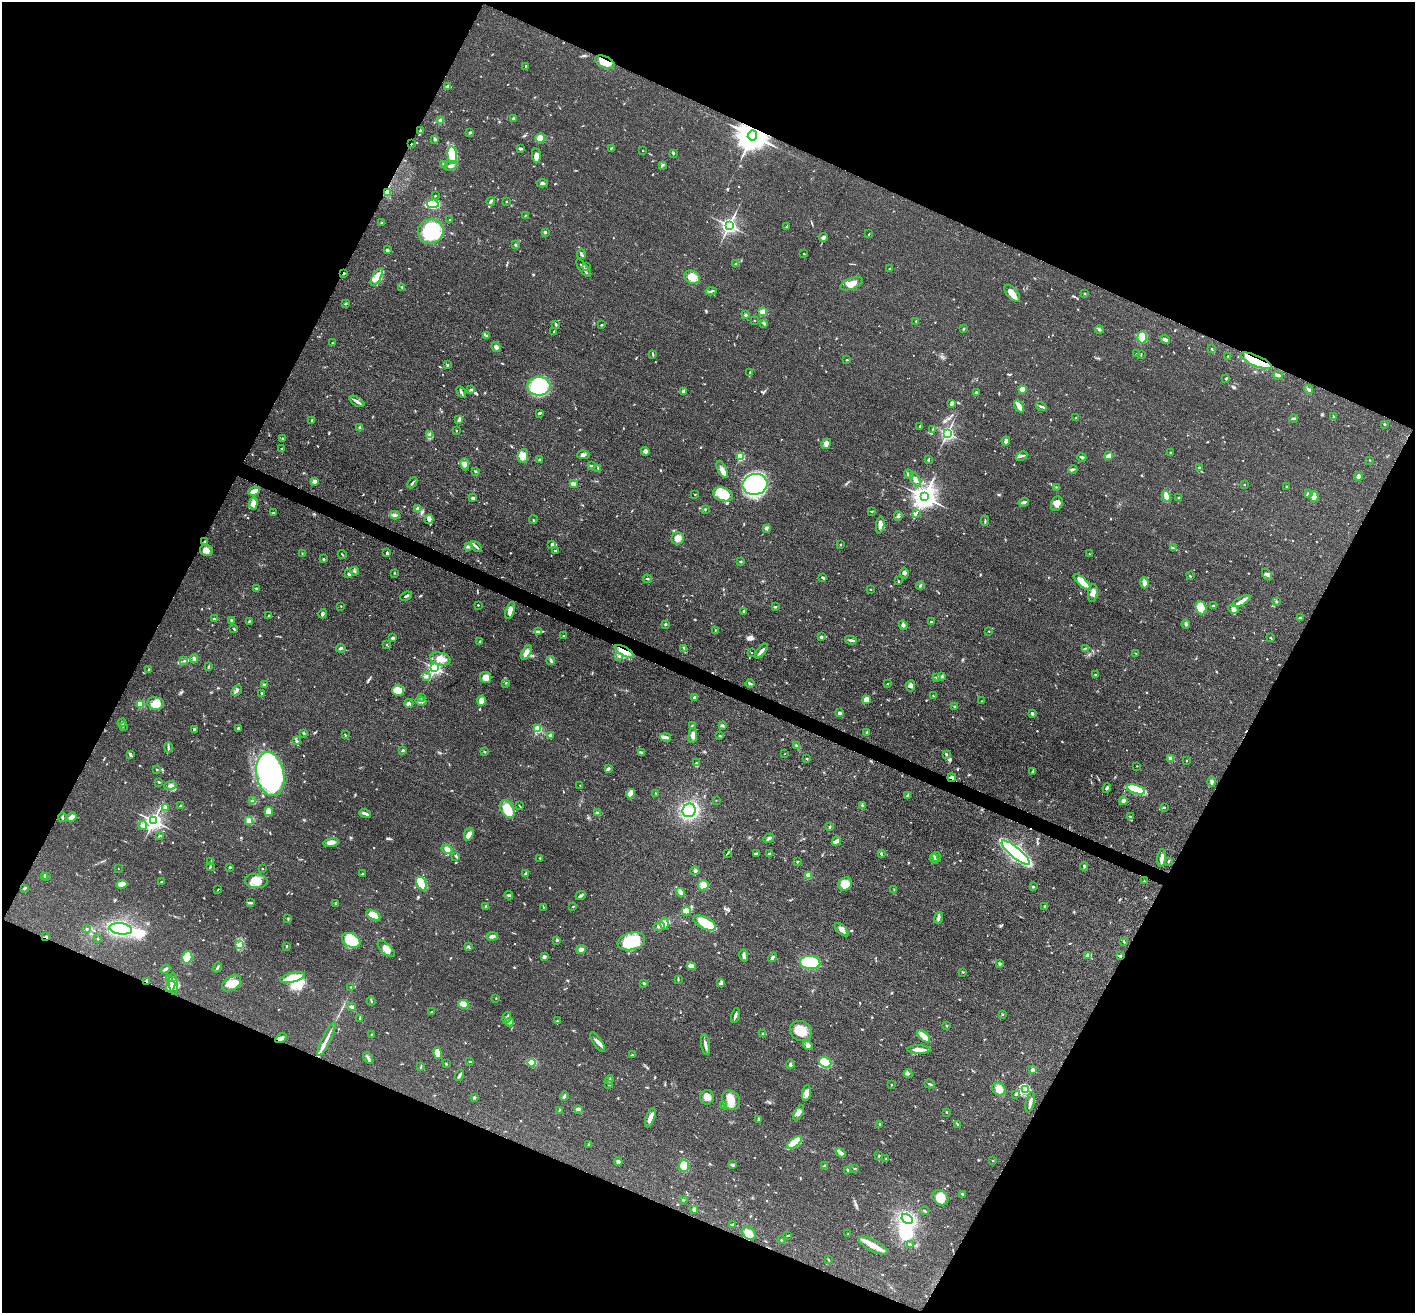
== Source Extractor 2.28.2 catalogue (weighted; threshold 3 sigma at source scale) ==
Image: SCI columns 2-5651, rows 279-5522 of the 5653 x 5665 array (HDU 1 of 3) = the unmasked area's bounding box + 8 px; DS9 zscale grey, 4 x 4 block average (1 PNG px = mean of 4 x 4 image px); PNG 1417 x 1315 px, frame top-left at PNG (2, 2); each listed source drawn as its Kron ellipse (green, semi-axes under 4 px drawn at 4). Shown black and unused: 45% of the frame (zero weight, under 3 of 4 exposures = <1% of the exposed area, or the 3 px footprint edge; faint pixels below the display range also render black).
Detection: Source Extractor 2.28.2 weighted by HDU 2 'WHT'. Background 0.0503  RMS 0.0048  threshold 0.0214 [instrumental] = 3 sigma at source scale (4.5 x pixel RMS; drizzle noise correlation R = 1.50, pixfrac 1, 0.05/0.05 arcsec/px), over >= 5 px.
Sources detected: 893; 3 inside a brighter object's white glare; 5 cosmic-ray / hot-pixel residue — neither listed nor drawn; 18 coinciding with a brighter row at this scale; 39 inside a brighter listed object's ellipse — not listed separately; of the other 828, all 500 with FLUX_AUTO >= 1.64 (the completeness limit of this list) listed and drawn (328 fainter detections not listed), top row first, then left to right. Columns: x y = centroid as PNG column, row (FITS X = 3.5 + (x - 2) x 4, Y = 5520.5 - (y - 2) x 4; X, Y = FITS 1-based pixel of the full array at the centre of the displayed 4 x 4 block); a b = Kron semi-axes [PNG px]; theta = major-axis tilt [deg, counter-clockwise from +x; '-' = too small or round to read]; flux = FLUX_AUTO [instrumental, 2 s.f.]
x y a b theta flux
605 62 10 5 -23 54
526 66 3 2 - 2.4
447 87 3 2 - 7.7
513 119 2 2 - 16
441 121 2 2 - 75
420 131 3 2 - 5.2
470 132 3 2 - 3.5
752 135 5 4 - 8200
540 138 5 4 - 30
435 139 3 3 - 4
411 144 2 2 - 2.2
611 148 3 2 - 2.6
520 149 3 2 - 5.7
643 150 2 2 - 1.9
673 153 2 2 - 5
452 155 9 4 -83 78
536 155 7 4 -84 14
444 164 2 2 - 1.8
662 165 3 2 - 3.7
451 166 7 3 16 8.9
542 183 6 2 -4 4.6
387 192 4 3 - 6.4
435 196 2 2 - 2.6
491 201 4 2 - 7.3
506 201 2 2 - 1.8
433 204 6 4 1 130
525 216 2 2 - 2.3
450 220 3 2 - 2.6
381 222 2 2 - 2.2
729 225 3 3 - 1100
787 226 4 2 - 1.7
431 231 13 12 - 200
545 233 3 2 - 2.8
869 234 3 2 - 1.7
824 237 4 3 - 9.5
516 245 2 2 - 4.3
387 250 2 2 - 8.4
581 254 5 2 - 4.5
804 254 2 2 - 1.7
736 264 2 2 - 2.3
587 267 3 2 - 2.2
584 268 10 2 -52 11
890 269 3 2 - 2.1
344 273 2 2 - 2.3
377 277 9 4 61 19
692 277 8 6 -23 39
851 284 12 5 21 34
402 287 3 2 - 2.4
711 291 5 2 - 4.8
1012 293 10 5 -48 22
1085 293 2 2 - 2.3
345 303 3 2 - 2.2
763 312 3 3 - 25
746 315 3 2 - 3.5
754 320 2 2 - 2.8
916 321 2 2 - 2.6
764 323 2 2 - 2.4
556 324 3 2 - 2.7
601 325 3 2 - 2.5
964 329 3 2 - 2.6
1099 330 4 2 - 4.1
554 331 2 2 - 4.2
486 335 4 2 - 3.8
1142 337 6 4 85 43
1165 340 5 4 - 6
332 343 2 2 - 2
496 347 5 4 - 7.6
1212 349 3 2 - 2.1
653 354 4 2 - 2.4
1136 354 2 2 - 1.9
1141 354 3 2 - 1.6
1228 356 3 2 - 2
846 360 2 2 - 1.7
1256 361 17 5 -24 160
448 365 2 2 - 3.2
750 372 3 2 - 2.2
1278 375 5 3 - 7.3
1226 379 3 2 - 2.4
539 386 11 9 0 220
471 389 3 2 - 3
1022 389 2 2 - 63
1309 389 4 2 - 4.1
683 391 3 3 - 11
461 392 6 2 -60 5.5
976 392 4 2 - 2.1
357 401 8 2 -32 13
951 403 4 2 - 8.4
1019 406 7 4 -57 20
1041 407 5 2 - 4
539 413 3 2 - 5.7
1334 416 4 2 - 2
1076 417 3 2 - 1.7
1294 418 4 2 - 4.9
458 420 4 2 - 6.7
312 421 3 2 - 2.9
1385 424 2 2 - 2.7
920 426 3 2 - 4.1
360 428 3 2 - 5.7
456 430 2 2 - 3.3
932 430 3 2 - 2.3
947 433 2 2 - 710
429 434 2 2 - 3
282 438 2 2 - 2.8
1006 441 4 2 - 14
826 444 5 4 - 12
281 449 2 2 - 1.7
645 451 4 3 - 7.2
1170 453 3 2 - 2.7
583 455 6 2 0 5.9
523 456 7 5 82 23
1022 456 6 2 25 6
1109 456 4 3 - 24
741 457 2 2 - 180
1082 457 4 2 - 5.4
539 460 2 2 - 13
928 460 3 2 - 2.8
1370 460 2 2 - 1.9
465 464 6 3 -80 9
591 465 3 2 - 2.5
1199 468 3 2 - 2.7
598 469 3 2 - 2.2
722 469 9 4 -65 17
1073 469 4 3 - 4.4
475 471 3 2 - 2.9
909 474 5 2 - 7.1
1358 477 4 3 - 12
915 479 8 3 -59 12
314 481 2 2 - 36
412 483 6 2 48 4.3
573 484 4 2 - 4.9
755 484 12 10 11 470
1244 484 2 2 - 3.4
1057 487 2 2 - 1.6
1287 487 3 2 - 2.6
254 491 6 3 22 18
695 494 2 2 - 2.3
723 494 10 6 -18 52
1308 494 3 2 - 12
1166 496 6 4 -62 15
1314 496 5 4 - 25
924 497 4 3 - 3300
1178 497 2 2 - 1.6
472 498 4 3 - 4.7
1024 502 5 3 - 7.4
253 503 6 3 86 16
1057 504 7 5 65 16
418 509 2 2 - 44
705 509 2 2 - 2.7
872 511 3 2 - 2.7
273 512 3 2 - 2.8
916 513 3 2 - 1.9
395 515 5 2 - 5.5
898 516 5 2 - 4.1
429 519 5 4 - 7.3
533 520 4 2 - 2.3
985 521 5 2 - 3.2
880 525 8 3 81 14
766 528 4 3 - 6.1
678 538 6 6 - 21
205 542 4 3 - 7
552 544 2 2 - 9.3
840 545 3 2 - 2
468 546 3 2 - 3.3
476 547 6 2 -46 6.6
1173 548 2 2 - 2.3
206 550 6 5 - 16
555 551 3 2 - 4
302 553 2 2 - 1.7
387 553 3 2 - 4.5
1090 554 2 2 - 2.1
342 555 5 2 - 2.1
323 559 3 2 - 4
740 561 4 2 - 2.2
354 571 4 2 - 2.9
394 573 3 2 - 1.7
904 573 5 4 - 7.2
349 574 4 2 - 4.1
1267 574 6 3 -56 6.5
1190 576 3 2 - 2.7
823 578 3 2 - 4.4
647 579 4 2 - 3.6
898 581 3 2 - 2.5
1082 582 11 4 -42 50
1144 583 5 3 - 16
920 586 4 2 - 3.6
257 589 4 2 - 3.2
870 589 2 2 - 5.4
1093 593 9 4 82 14
406 596 6 2 21 4.2
1241 601 10 3 26 14
1277 602 3 2 - 2.1
478 605 2 2 - 2.6
1213 605 3 2 - 2.6
341 606 2 2 - 1.7
775 607 2 2 - 3.7
1201 608 6 5 - 82
1234 609 5 4 - 9.6
510 610 9 4 71 20
744 611 3 2 - 2.8
323 614 4 3 - 4.9
268 615 2 2 - 2.6
1300 617 2 2 - 5.6
214 619 3 2 - 2.9
232 620 3 2 - 2.7
249 622 3 2 - 2.6
931 622 2 2 - 4.1
665 624 3 2 - 2.6
1186 624 4 2 - 6.6
903 625 5 3 - 5.9
234 629 3 2 - 2.4
715 630 2 2 - 2
539 631 4 2 - 4
989 631 2 2 - 3.5
563 636 2 2 - 2.1
821 637 2 2 - 16
1270 637 2 2 - 2.7
393 638 4 2 - 3.7
851 640 6 2 -9 5.7
480 642 3 2 - 3
387 644 2 2 - 1.7
341 648 5 2 - 3.7
684 648 3 2 - 3.4
1085 648 4 2 - 2.6
624 651 10 4 -29 29
761 651 9 2 51 13
751 652 2 2 - 3.2
526 653 8 4 59 22
1136 654 3 2 - 2.2
619 656 3 2 - 2.6
194 659 4 2 - 5.4
440 659 10 6 -12 34
551 660 4 2 - 5.2
184 661 3 2 - 2.7
208 667 3 2 - 2.4
435 668 2 2 - 810
149 669 2 2 - 1.8
1095 674 3 2 - 2
426 676 3 3 - 4.8
942 676 3 2 - 3.1
937 677 3 2 - 4.8
486 678 6 5 - 20
505 683 3 2 - 1.6
750 684 4 2 - 4
887 684 2 2 - 2.3
264 685 3 2 - 3.3
911 686 5 3 - 10
236 690 6 3 50 6
398 690 6 5 - 54
261 693 4 2 - 3.3
933 696 2 2 - 2.1
422 697 2 2 - 2
695 698 3 2 - 11
866 700 4 2 - 31
421 701 5 3 - 6.7
481 701 5 4 - 27
982 701 2 2 - 2
156 703 8 6 -8 33
409 703 4 4 - 6
140 704 2 2 - 140
954 706 3 2 - 2
839 713 2 2 - 11
1032 713 4 3 - 3.8
122 723 4 2 - 3
722 725 3 2 - 5.2
123 726 2 2 - 2
692 726 4 2 - 3
238 728 2 2 - 15
194 729 4 3 - 4.5
538 729 2 2 - 190
304 733 2 2 - 4.2
866 733 3 2 - 5.6
345 735 2 2 - 1.7
693 735 8 4 86 16
550 736 3 3 - 7.3
719 736 3 2 - 2
666 737 5 2 - 14
296 741 4 2 - 3.4
797 746 3 2 - 2.2
168 747 5 2 - 4.5
403 750 2 2 - 5.5
484 752 3 2 - 2.3
641 752 4 2 - 3.9
784 754 2 2 - 1.7
946 754 2 2 - 4.7
130 755 4 2 - 6.8
1171 758 2 2 - 47
807 759 2 2 - 2.7
1187 760 2 2 - 1.8
697 763 3 3 - 3.8
1137 766 2 2 - 1.9
608 768 4 2 - 4.7
157 770 2 2 - 2
1032 772 3 2 - 4.5
270 774 22 14 -80 630
952 778 4 3 - 8.2
159 782 3 2 - 2.2
1212 782 5 3 - 7.4
170 785 6 3 11 7.1
580 785 2 2 - 2.2
1107 788 5 3 - 5.2
1136 789 9 3 -18 190
656 793 2 2 - 2.4
631 794 5 4 - 22
908 795 4 2 - 3.5
716 800 2 2 - 2.6
253 801 4 2 - 4.7
1123 801 4 3 - 9.2
180 805 3 2 - 2.1
862 805 2 2 - 1.9
520 806 2 2 - 1.9
165 807 3 3 - 7.8
1164 807 3 2 - 2.3
507 809 9 6 -58 81
689 810 7 6 - 450
269 812 4 3 - 47
597 813 4 3 - 4.9
365 814 6 2 -17 11
62 817 5 2 - 4.7
72 817 5 3 - 20
1131 817 2 2 - 3
153 821 3 3 - 1400
249 821 4 4 - 12
142 825 4 3 - 12
829 827 3 2 - 2.5
469 834 6 4 71 15
160 836 3 2 - 3.7
769 838 5 3 - 5.2
836 841 5 3 - 7.4
331 842 8 4 14 15
447 849 5 4 - 10
727 853 3 2 - 1.9
1016 853 17 5 -39 1000
756 854 3 2 - 2.6
769 854 3 2 - 5.1
881 854 3 2 - 2.9
455 856 3 2 - 3.2
937 857 5 3 - 5.2
540 858 2 2 - 1.7
1162 858 9 3 84 15
934 859 4 2 - 4.2
1168 861 3 2 - 3
211 862 3 2 - 1.8
797 862 3 2 - 2.6
1084 866 4 3 - 4.9
210 867 3 2 - 4
230 867 2 2 - 4.1
262 868 2 2 - 2.4
118 869 2 2 - 1.9
695 871 4 3 - 6.4
363 874 3 2 - 2.4
526 874 4 2 - 9.7
809 875 2 2 - 110
45 876 3 2 - 3.3
47 876 2 2 - 1.7
256 881 11 7 -5 36
1145 881 3 2 - 1.7
161 882 2 2 - 2.8
422 883 7 4 -63 130
122 884 6 4 8 27
845 884 7 6 - 35
703 885 5 5 - 23
1033 887 2 2 - 8.5
25 888 3 2 - 4.2
218 889 2 2 - 2.1
894 890 3 2 - 2.1
680 892 4 3 - 15
509 895 4 2 - 3.9
581 896 5 3 - 5.3
251 902 2 2 - 1.8
335 904 3 2 - 1.9
486 906 2 2 - 7.5
1045 906 2 2 - 4.4
543 907 3 2 - 2.7
573 907 2 2 - 1.7
686 911 4 3 - 37
373 915 7 3 -30 56
288 918 2 2 - 1.8
938 918 6 3 72 9.7
664 923 6 4 -84 21
705 923 12 6 -27 86
659 926 6 3 16 8.3
87 929 2 2 - 11
121 929 11 5 -8 390
842 930 8 4 -45 15
492 936 5 3 - 8.1
46 937 3 2 - 4.3
98 939 2 2 - 5.8
351 940 10 6 -26 91
557 940 2 2 - 3.9
631 941 14 8 13 140
1124 942 3 2 - 1.8
240 944 4 3 - 7.7
287 946 2 2 - 2.5
469 946 3 2 - 2.8
386 949 11 5 -43 21
581 949 5 4 - 9.3
744 956 6 2 -80 11
1088 956 3 3 - 17
1120 956 2 2 - 3.7
187 957 6 5 - 80
544 957 3 2 - 7.5
772 957 5 3 - 6.5
810 962 10 6 -4 180
1000 964 3 3 - 5.3
691 966 4 2 - 23
217 967 5 2 - 4
165 969 5 2 - 6.1
962 972 2 2 - 3.2
293 977 12 4 14 70
170 979 2 2 - 2.1
678 979 3 2 - 2
147 981 3 2 - 5.8
232 983 10 6 34 44
644 983 3 2 - 3.8
721 983 4 2 - 3.5
173 984 11 3 -85 19
170 986 6 3 51 9.1
351 987 3 2 - 1.9
496 998 2 2 - 1.8
371 1001 4 2 - 3.1
464 1004 5 4 - 24
352 1007 4 2 - 9.7
432 1012 2 2 - 4.9
735 1015 7 2 77 7.4
1002 1015 2 2 - 2.8
360 1018 4 2 - 2.9
507 1018 6 3 70 6.1
557 1021 3 2 - 2.4
510 1022 4 3 - 13
947 1026 2 2 - 2.8
801 1031 11 10 - 48
763 1033 3 2 - 2.7
372 1035 3 2 - 4.9
924 1036 8 3 -42 32
281 1038 6 3 35 8.8
327 1039 19 2 64 20
598 1042 11 3 -55 14
705 1044 11 3 -80 11
808 1046 5 3 - 6.5
919 1050 12 2 -1 22
438 1053 6 4 -80 34
633 1055 3 2 - 4.3
368 1058 7 2 -58 5.4
470 1062 4 2 - 2.8
532 1062 4 3 - 34
825 1062 6 5 - 77
446 1064 3 2 - 2
790 1064 4 3 - 4.7
421 1066 3 2 - 2.2
1032 1070 3 3 - 7.4
908 1074 5 3 - 4.4
459 1075 6 2 60 5.7
609 1080 4 2 - 4.1
930 1084 5 2 - 4.9
609 1085 3 2 - 1.7
891 1085 2 2 - 2
999 1089 7 6 - 26
1025 1089 3 3 - 4.8
806 1093 8 4 81 22
1016 1094 3 2 - 4.1
564 1096 4 2 - 4.6
707 1097 7 7 - 16
474 1098 2 2 - 5.5
731 1100 10 8 -57 37
1030 1102 10 2 78 13
724 1105 3 3 - 4.6
578 1109 3 2 - 6.1
559 1110 3 2 - 2
946 1112 2 2 - 1.9
799 1113 8 4 63 11
650 1118 10 3 70 22
758 1119 3 2 - 3.4
880 1124 2 2 - 9.4
958 1124 3 2 - 2.8
795 1142 9 4 36 73
588 1145 3 2 - 2
841 1153 5 3 - 7.7
879 1156 3 2 - 2.1
886 1159 3 2 - 2.1
618 1161 4 4 - 5.4
993 1161 2 2 - 2.1
733 1165 4 3 - 4.2
684 1166 6 5 - 42
825 1166 3 2 - 2.5
855 1168 3 2 - 1.7
848 1170 3 2 - 3.7
963 1194 2 2 - 12
940 1198 9 7 -39 39
683 1200 3 2 - 1.9
694 1209 4 3 - 5.2
925 1211 4 2 - 3.6
907 1219 6 4 -30 120
732 1225 3 2 - 2.8
749 1233 8 5 -43 31
848 1234 2 2 - 1.8
788 1236 4 2 - 2.6
781 1240 2 2 - 2.1
873 1245 16 5 -28 40
910 1245 3 2 - 3.2
828 1260 3 2 - 1.9
Overlapping masked pixels (flux is a lower limit): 10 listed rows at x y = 605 62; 752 135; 411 144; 344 273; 1256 361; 624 651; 952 778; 46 937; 147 981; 281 1038
Diffuse or blended objects may show on this block-average render without a row.